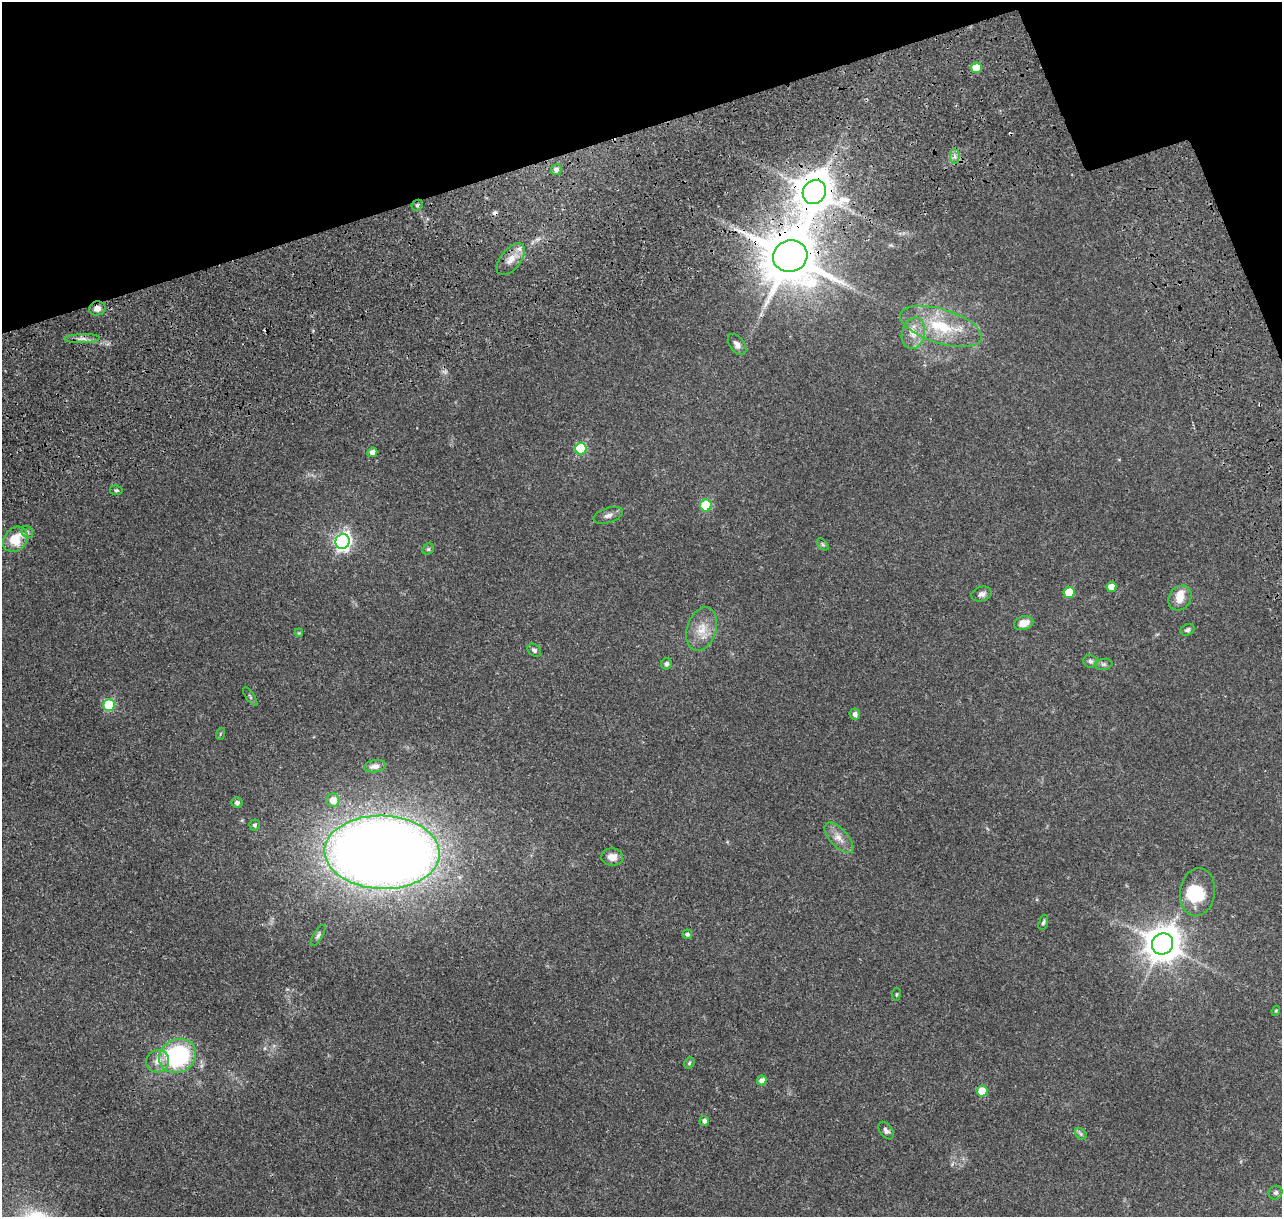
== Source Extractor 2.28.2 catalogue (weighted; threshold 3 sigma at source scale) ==
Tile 3 of 4 x 4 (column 3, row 1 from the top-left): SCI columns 2993-4272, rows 4124-5338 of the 5993 x 5867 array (HDU 1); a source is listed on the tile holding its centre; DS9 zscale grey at full resolution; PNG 1284 x 1219 px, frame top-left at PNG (2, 2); each listed source drawn as its Kron ellipse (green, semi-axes under 4 px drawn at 4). Shown black and unused: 14% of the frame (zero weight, under 3 of 4 exposures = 25% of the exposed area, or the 3 px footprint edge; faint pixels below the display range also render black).
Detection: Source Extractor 2.28.2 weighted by HDU 2 'WHT'; one run over the whole footprint, this tile lists its part. Background 0.142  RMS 0.0044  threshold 0.0196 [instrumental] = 3 sigma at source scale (4.5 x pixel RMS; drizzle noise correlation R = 1.50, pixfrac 1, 0.0396/0.0396 arcsec/px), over >= 5 px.
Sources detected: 65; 2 inside a brighter object's white glare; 2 cosmic-ray / hot-pixel residue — neither listed nor drawn; the other 61 listed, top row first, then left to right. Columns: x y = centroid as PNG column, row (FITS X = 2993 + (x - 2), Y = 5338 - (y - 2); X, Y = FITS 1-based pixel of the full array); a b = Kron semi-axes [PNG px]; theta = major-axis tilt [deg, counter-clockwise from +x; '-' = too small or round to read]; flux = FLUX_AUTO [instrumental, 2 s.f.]
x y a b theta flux
976 68 5 5 - 10
955 156 7 5 -90 1.4
556 170 5 5 - 1.6
814 192 12 11 - 1200
417 205 6 5 - 0.7
790 256 17 15 17 2500
511 259 19 10 52 5.2
97 308 8 7 - 2.3
941 326 42 17 -17 22
913 333 16 11 75 5.2
82 339 18 4 1 2
737 344 12 7 -53 2.1
581 449 6 6 - 25
372 452 5 4 - 2.3
116 490 6 5 - 0.75
706 505 6 6 - 21
608 515 15 7 18 2.1
27 532 6 5 - 0.94
15 539 14 11 46 11
342 541 7 7 - 130
823 544 7 4 -45 0.66
428 549 6 5 - 0.65
1111 587 5 5 - 4.7
1069 592 5 5 - 11
982 594 10 7 17 1.7
1180 598 13 10 53 5
1024 623 10 6 14 4.9
702 629 22 14 72 7.5
1187 630 7 5 26 0.94
299 633 4 3 - 0.34
534 650 7 5 -41 1.1
1090 661 7 6 - 1.1
667 664 5 5 - 1.2
1104 664 9 5 5 0.96
250 697 11 2 -55 0.63
109 705 6 5 - 28
855 714 6 5 - 1.6
220 734 6 4 71 0.47
375 766 11 6 10 2
333 800 7 6 - 4.1
237 803 5 5 - 1.4
255 825 5 5 - 0.99
839 838 19 9 -48 4.1
382 852 57 36 -2 760
612 857 11 8 -3 3.8
1197 892 24 17 82 15
1043 922 8 4 71 0.74
687 934 5 5 - 0.95
318 935 12 4 59 1
1163 944 11 10 - 910
896 994 6 3 81 0.41
1276 1011 5 4 - 0.48
178 1056 19 16 29 55
158 1061 11 11 - 4.1
689 1063 6 5 - 0.66
762 1080 5 4 - 2.3
982 1091 5 5 - 9.2
704 1121 5 4 - 1.2
886 1131 10 6 -53 1.4
1081 1134 7 5 -46 0.84
1276 1193 7 6 - 1.1
Overlapping masked pixels (flux is a lower limit): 4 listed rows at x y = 814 192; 790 256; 511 259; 97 308